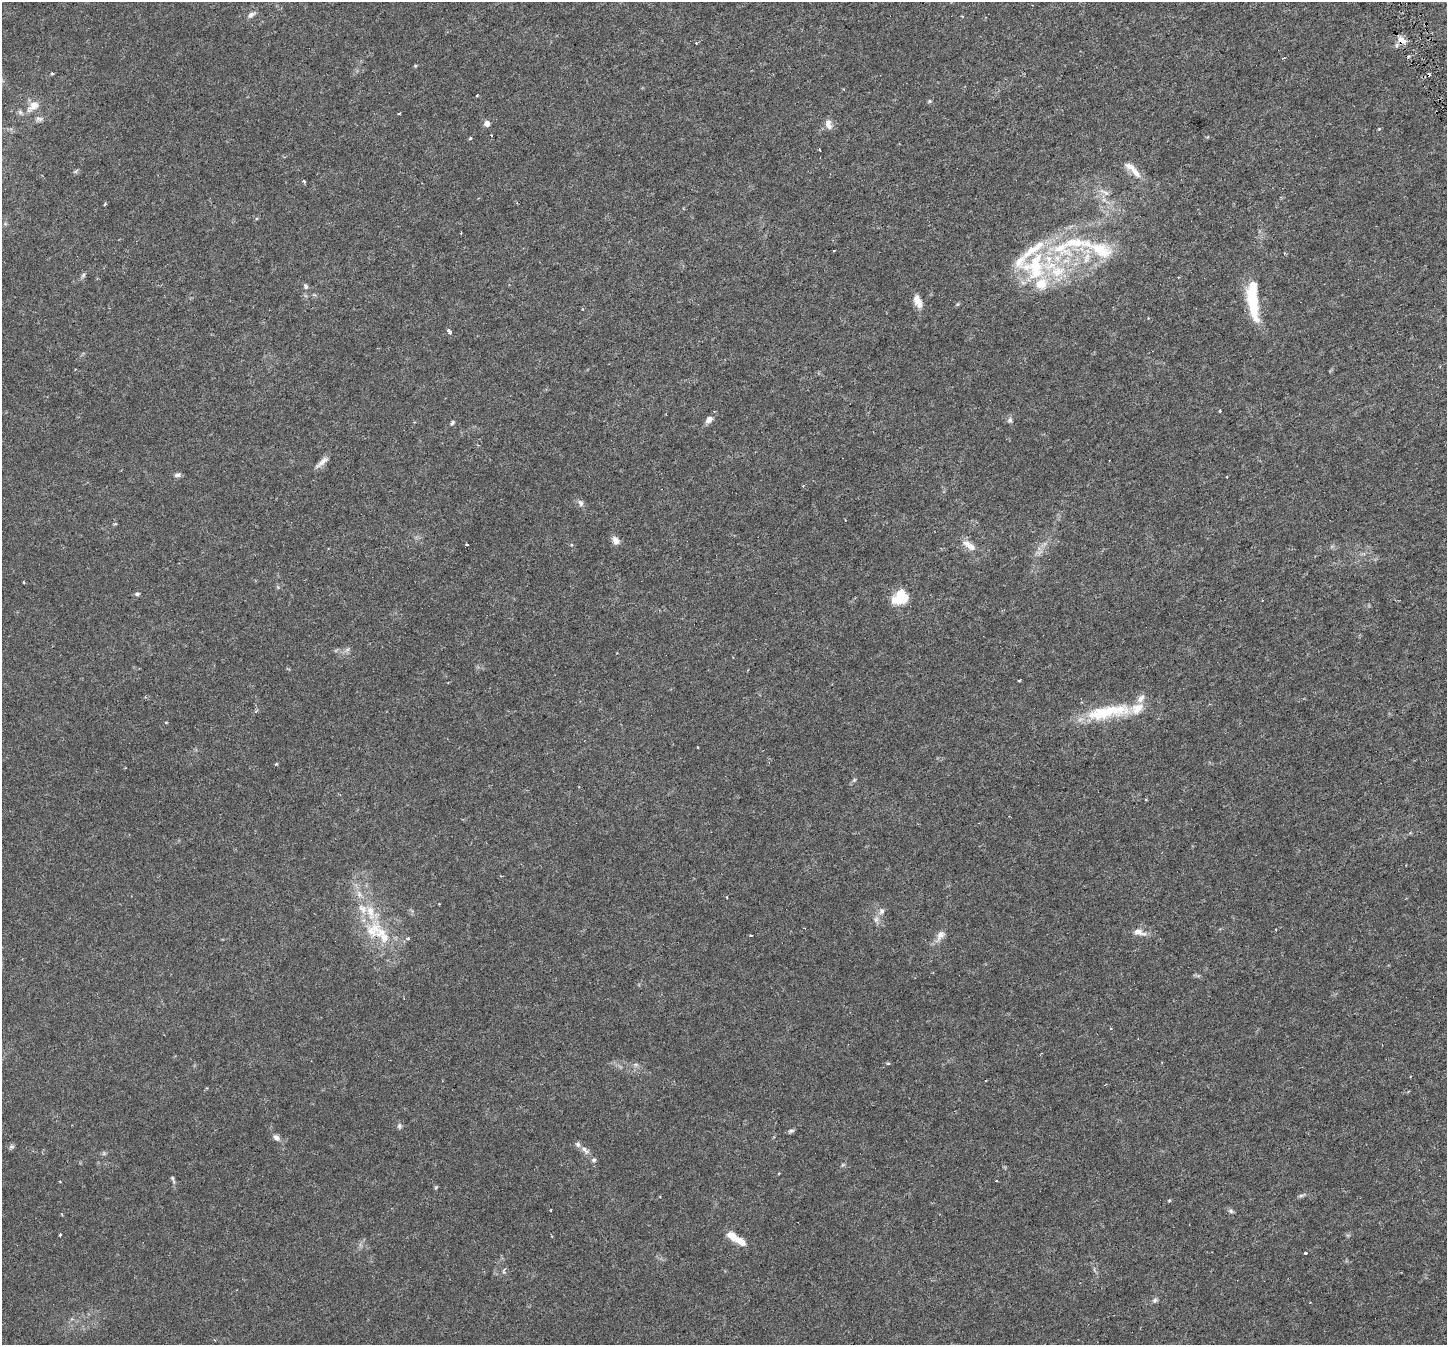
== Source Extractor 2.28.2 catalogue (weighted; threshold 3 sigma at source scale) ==
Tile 10 of 4 x 4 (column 2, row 3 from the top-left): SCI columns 1446-2890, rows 1499-2841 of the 5779 x 5624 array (HDU 1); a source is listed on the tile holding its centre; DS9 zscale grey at full resolution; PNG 1449 x 1347 px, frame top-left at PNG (2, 2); no overlay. Shown black and unused: <1% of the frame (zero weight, under 3 of 6 exposures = <1% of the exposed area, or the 3 px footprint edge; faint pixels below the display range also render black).
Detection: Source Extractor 2.28.2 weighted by HDU 2 'WHT'; one run over the whole footprint, this tile lists its part. Background 0.004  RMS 0.0012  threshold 0.00501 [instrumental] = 3 sigma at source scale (4.09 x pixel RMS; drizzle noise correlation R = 1.36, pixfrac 0.8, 0.0396/0.0396 arcsec/px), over >= 5 px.
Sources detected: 116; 2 too faint to see at this stretch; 2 inside a brighter object's white glare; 3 cosmic-ray / hot-pixel residue — not listed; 21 inside a brighter listed object's ellipse — not listed separately; the other 88 listed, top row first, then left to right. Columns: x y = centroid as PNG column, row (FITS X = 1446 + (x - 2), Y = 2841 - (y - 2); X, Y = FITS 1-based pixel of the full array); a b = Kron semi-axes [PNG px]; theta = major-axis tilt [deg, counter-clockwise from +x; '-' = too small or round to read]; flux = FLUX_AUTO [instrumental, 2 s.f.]
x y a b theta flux
251 15 12 6 30 0.47
1401 40 11 7 -30 1
696 43 4 2 - 0.11
415 66 4 4 - 0.11
52 74 4 3 - 0.17
477 95 3 3 - 0.1
929 101 5 4 - 0.15
33 106 18 10 43 1.4
399 113 3 2 - 0.12
39 119 10 7 14 0.41
487 124 6 6 - 0.66
828 124 14 8 -76 0.69
1379 129 4 4 - 0.094
491 135 3 2 - 0.14
470 138 4 3 - 0.22
819 149 2 2 - 0.11
76 171 8 4 42 0.18
1135 172 22 8 -51 1.2
304 181 3 3 - 0.27
1104 192 19 6 -24 0.77
105 204 5 3 - 0.12
1076 243 59 31 7 11
834 250 3 2 - 0.15
1019 262 26 19 -43 2.6
1036 273 30 13 30 3.9
83 275 8 5 63 0.26
306 286 8 6 -65 0.26
917 300 14 10 -73 0.9
1253 300 40 11 -81 5.8
958 304 6 4 70 0.12
582 309 3 3 - 0.22
449 332 3 3 - 3.4
1220 411 3 3 - 0.096
709 419 11 7 37 0.58
1010 420 7 6 - 0.3
452 423 7 4 48 0.22
322 462 22 6 42 0.74
177 475 8 6 11 0.35
803 486 4 2 - 0.092
581 503 9 7 -67 0.41
845 520 3 3 - 0.067
616 540 9 7 -51 0.81
467 545 3 2 - 0.13
970 546 24 9 -31 1.3
23 582 4 2 - 0.082
278 587 6 5 - 0.17
137 594 6 5 - 0.26
904 598 21 12 -65 2
347 650 8 4 37 0.29
1019 680 3 2 - 0.14
145 697 4 4 - 0.13
1108 712 66 16 9 6.6
166 722 5 3 - 0.085
276 764 3 3 - 0.15
854 780 7 4 45 0.19
359 894 11 7 -81 0.66
727 897 3 2 - 0.087
439 904 2 2 - 0.071
881 911 9 7 74 0.47
876 919 10 7 78 0.5
1275 929 2 2 - 0.073
373 931 35 24 68 5
1139 932 17 8 -13 0.94
751 935 4 2 - 0.081
940 936 19 9 58 0.89
407 938 6 5 - 0.2
888 1063 4 4 - 0.14
635 1064 7 4 0 0.23
399 1126 9 5 -86 0.26
791 1131 8 5 9 0.23
276 1137 10 7 -48 0.49
11 1147 7 6 - 0.25
585 1150 14 7 -43 0.63
843 1165 7 4 45 0.16
779 1173 3 2 - 0.093
172 1178 7 5 -61 0.2
996 1181 3 2 - 0.1
436 1187 6 4 45 0.14
1301 1195 12 4 20 0.27
1169 1200 5 3 - 0.12
551 1210 3 2 - 0.12
1231 1211 8 6 -26 0.27
62 1214 5 3 - 0.091
60 1235 3 2 - 0.11
732 1236 14 8 -43 1.4
1306 1253 3 3 - 0.16
504 1271 10 4 79 0.24
1155 1300 8 6 46 0.3
Overlapping masked pixels (flux is a lower limit): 2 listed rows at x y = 1401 40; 373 931